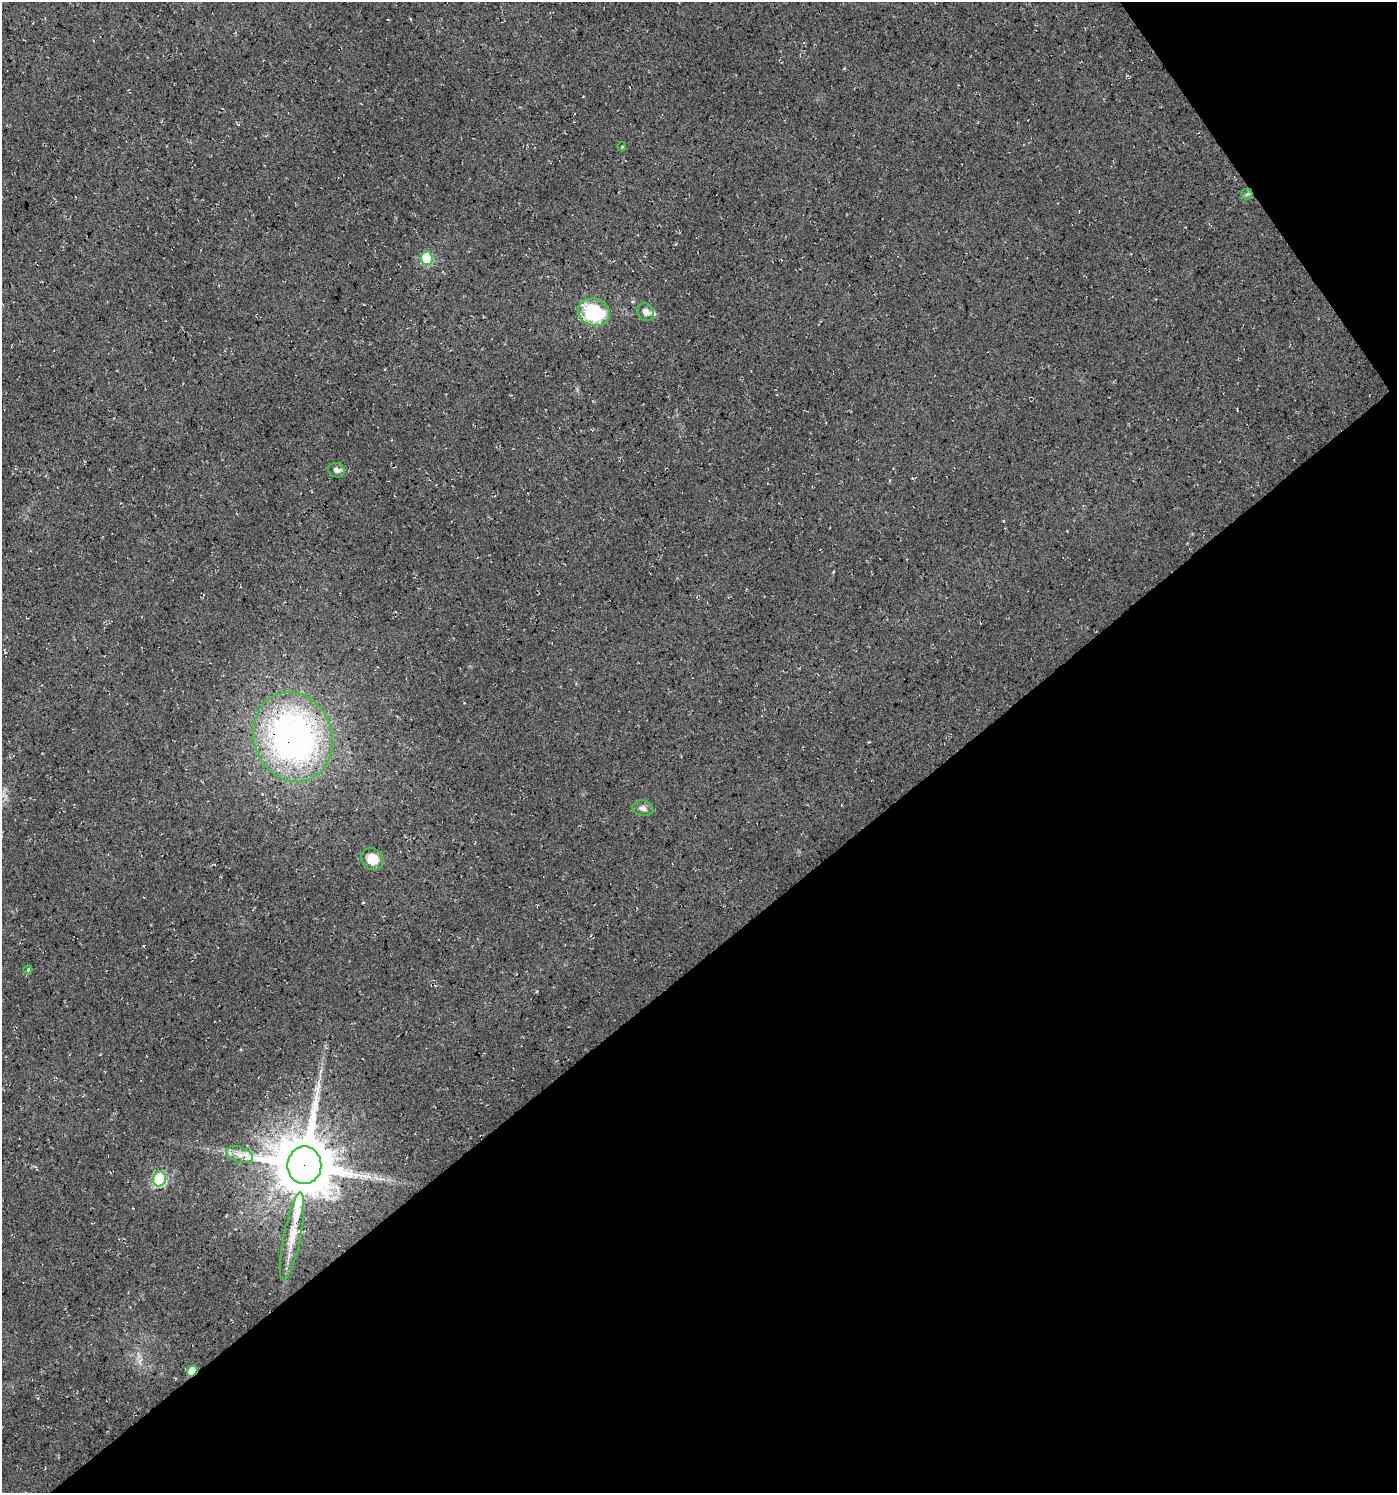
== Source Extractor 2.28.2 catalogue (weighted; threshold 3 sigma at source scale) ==
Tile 12 of 4 x 4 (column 4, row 3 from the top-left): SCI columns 4316-5710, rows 1495-2985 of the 5906 x 5968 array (HDU 1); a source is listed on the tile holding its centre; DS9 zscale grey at full resolution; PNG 1399 x 1495 px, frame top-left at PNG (2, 2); each listed source drawn as its Kron ellipse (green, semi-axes under 4 px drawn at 4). Shown black and unused: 38% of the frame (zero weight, under 3 of 4 exposures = <1% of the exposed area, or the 3 px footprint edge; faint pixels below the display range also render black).
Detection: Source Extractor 2.28.2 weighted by HDU 2 'WHT'; one run over the whole footprint, this tile lists its part. Background 0.022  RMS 0.0063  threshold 0.0281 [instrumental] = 3 sigma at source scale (4.5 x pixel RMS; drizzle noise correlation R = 1.50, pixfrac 1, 0.0396/0.0396 arcsec/px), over >= 5 px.
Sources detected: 16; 1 inside a brighter listed object's ellipse — not listed separately; the other 15 listed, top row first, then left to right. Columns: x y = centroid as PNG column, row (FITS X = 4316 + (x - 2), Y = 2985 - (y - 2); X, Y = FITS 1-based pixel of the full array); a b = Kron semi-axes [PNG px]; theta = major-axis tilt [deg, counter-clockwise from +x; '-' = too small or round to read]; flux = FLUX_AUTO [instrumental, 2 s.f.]
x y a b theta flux
622 147 4 3 - 0.56
1247 194 5 5 - 1.3
427 258 7 6 - 41
594 312 16 13 -17 46
646 312 9 7 -53 3.6
336 470 8 7 - 2.4
293 737 45 39 -70 260
643 808 10 7 -10 3
372 859 12 10 -41 10
28 970 4 4 - 0.72
240 1155 14 7 -18 4.8
304 1165 19 17 89 4400
159 1179 7 6 - 49
292 1236 45 8 79 14
192 1371 6 5 - 14
Overlapping masked pixels (flux is a lower limit): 5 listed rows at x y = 594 312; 293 737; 304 1165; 292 1236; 192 1371